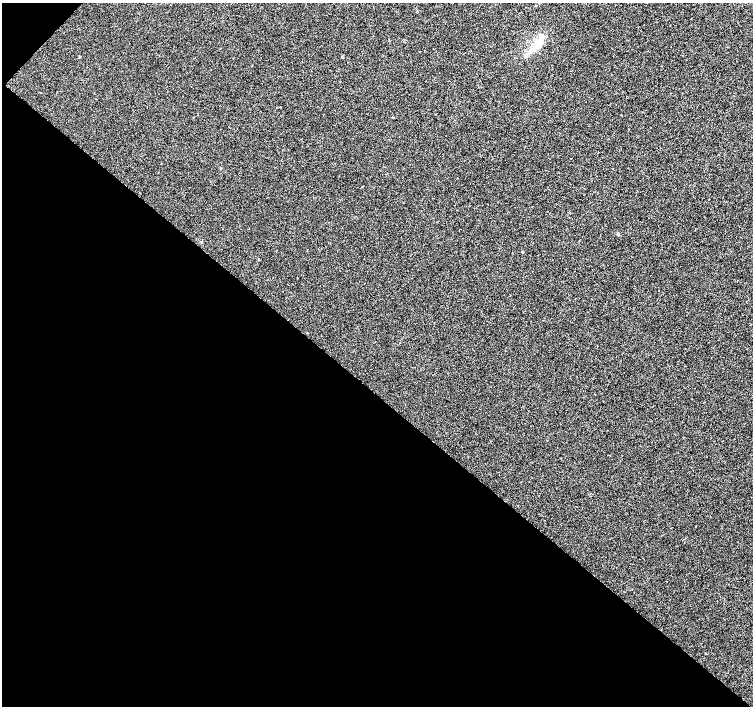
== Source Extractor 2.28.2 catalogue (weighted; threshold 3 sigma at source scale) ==
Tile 9 of 4 x 4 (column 1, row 3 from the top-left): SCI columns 1-1502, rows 1579-2985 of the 6021 x 6033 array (HDU 1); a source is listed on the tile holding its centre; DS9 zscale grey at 2 x 2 block average (1 PNG px = mean of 2 x 2 image px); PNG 755 x 708 px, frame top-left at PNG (2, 3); no overlay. Shown black and unused: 45% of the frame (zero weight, under 2 of 3 exposures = <1% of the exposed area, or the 3 px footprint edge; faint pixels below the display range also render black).
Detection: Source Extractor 2.28.2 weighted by HDU 2 'WHT'; one run over the whole footprint, this tile lists its part. Background 0.00624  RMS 0.005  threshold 0.0223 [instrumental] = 3 sigma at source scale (4.5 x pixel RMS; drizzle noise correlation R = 1.50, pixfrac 1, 0.0396/0.0396 arcsec/px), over >= 5 px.
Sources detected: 7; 1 inside a brighter listed object's ellipse — not listed separately; the other 6 listed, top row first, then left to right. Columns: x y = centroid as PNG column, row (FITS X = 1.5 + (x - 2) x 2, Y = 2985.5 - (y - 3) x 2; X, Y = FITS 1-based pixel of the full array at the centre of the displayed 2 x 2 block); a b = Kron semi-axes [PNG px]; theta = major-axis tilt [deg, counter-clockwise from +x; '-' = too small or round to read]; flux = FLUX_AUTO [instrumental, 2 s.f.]
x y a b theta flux
536 5 2 2 - 0.48
540 43 14 8 77 12
530 51 6 5 - 4.5
79 57 2 2 - 1.4
618 234 4 3 - 1.1
522 251 2 2 - 2.2